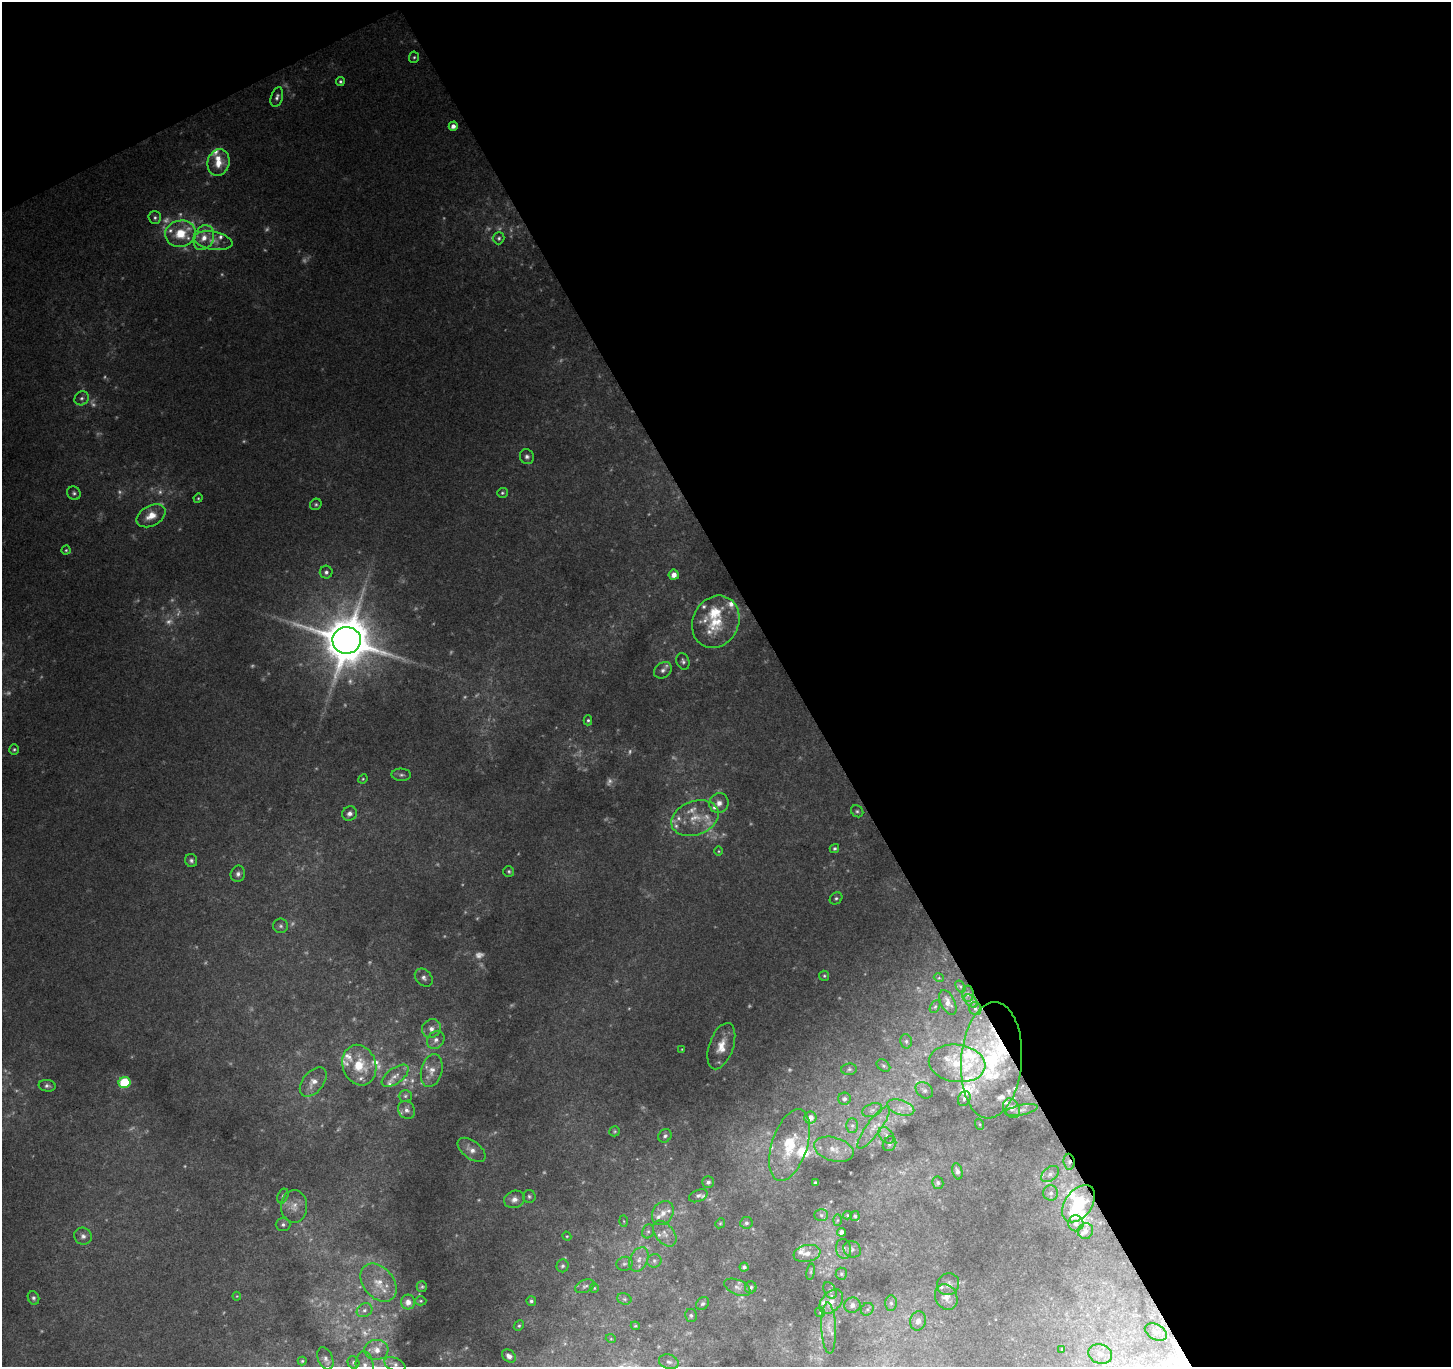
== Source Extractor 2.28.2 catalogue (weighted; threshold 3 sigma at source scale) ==
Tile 2 of 2 x 2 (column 2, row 1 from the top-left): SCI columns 1451-2899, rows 1433-2797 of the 2899 x 2849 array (HDU 1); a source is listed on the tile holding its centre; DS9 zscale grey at full resolution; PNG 1453 x 1369 px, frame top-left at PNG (2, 2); each listed source drawn as its Kron ellipse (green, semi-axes under 4 px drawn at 4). Shown black and unused: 48% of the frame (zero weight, under 2 of 3 exposures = <1% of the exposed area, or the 3 px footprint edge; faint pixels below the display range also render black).
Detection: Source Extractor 2.28.2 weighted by HDU 2 'WHT'; one run over the whole footprint, this tile lists its part. Background 0.162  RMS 0.023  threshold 0.105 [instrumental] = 3 sigma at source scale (4.5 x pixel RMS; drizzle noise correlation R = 1.50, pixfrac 1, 0.0396/0.0396 arcsec/px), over >= 5 px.
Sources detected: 285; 80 too faint to see at this stretch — neither listed nor drawn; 44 inside a brighter listed object's ellipse — not listed separately; the other 161 listed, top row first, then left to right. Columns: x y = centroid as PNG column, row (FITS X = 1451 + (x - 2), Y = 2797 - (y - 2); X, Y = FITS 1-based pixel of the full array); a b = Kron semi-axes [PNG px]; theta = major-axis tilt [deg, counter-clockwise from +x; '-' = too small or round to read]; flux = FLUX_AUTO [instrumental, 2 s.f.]
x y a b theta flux
414 57 5 5 - 4.2
340 81 4 4 - 4.2
277 97 10 6 73 8.8
453 126 4 4 - 13
218 162 13 11 75 38
155 218 6 6 - 6.2
180 234 15 13 13 63
204 238 13 10 64 32
499 238 6 5 - 5.2
213 241 20 9 -10 29
82 398 7 6 - 7.6
527 457 8 7 - 8.4
74 493 7 6 - 6.2
502 493 5 4 - 4
198 498 5 4 - 2.9
316 504 6 5 - 4.5
151 516 15 10 28 37
66 550 4 4 - 3.4
326 572 6 6 - 7.3
674 575 5 5 - 19
716 622 27 23 62 93
347 640 14 13 - 15000
683 661 8 6 -70 7
663 670 9 7 39 11
588 720 5 4 - 4.3
14 749 5 4 - 4.4
401 775 10 6 -2 7.2
363 779 5 4 - 2.9
719 803 10 9 - 19
857 811 6 5 - 4.8
350 814 7 6 - 11
695 818 24 17 20 65
834 848 5 4 - 4.9
719 851 5 3 - 2.5
191 861 6 6 - 7
509 871 5 5 - 4.6
238 874 8 7 - 10
836 898 7 5 39 5.1
281 926 7 7 - 6.8
824 976 5 5 - 3.7
424 978 10 7 -48 11
939 978 5 3 - 2.2
960 986 6 4 -58 3.4
968 994 8 6 89 8.2
971 1001 8 5 -44 7
948 1002 13 7 -64 18
935 1007 7 4 62 4.1
975 1009 7 6 - 6
431 1029 10 9 - 19
436 1040 10 8 51 14
906 1041 7 5 -76 5.6
721 1046 24 12 71 43
682 1049 3 3 - 2
991 1060 58 30 86 280
957 1063 28 18 -7 76
359 1065 21 16 -72 78
883 1066 7 5 -38 4.9
849 1069 8 5 4 5.1
432 1071 17 10 77 26
395 1076 16 7 36 19
313 1082 17 10 50 27
125 1083 6 5 - 160
47 1086 8 6 -7 7
924 1090 9 7 -38 8.5
405 1096 6 5 - 5.6
964 1098 8 6 69 7.2
844 1099 6 6 - 7.3
901 1107 14 7 -16 20
1012 1108 10 7 -59 13
407 1110 9 8 - 13
872 1110 10 6 20 9.2
1021 1110 16 5 12 10
810 1118 6 6 - 20
979 1124 5 3 - 2.7
852 1125 7 6 - 6.6
874 1127 26 7 54 28
615 1131 5 5 - 3.6
886 1135 9 6 -50 10
665 1136 7 6 - 7.3
890 1144 8 6 59 6.7
790 1145 37 17 72 110
834 1149 20 11 -16 33
471 1150 16 9 -37 19
1069 1162 8 5 -85 9
957 1171 8 5 -77 8.4
1050 1174 10 6 40 10
708 1182 6 6 - 7.2
815 1183 4 3 - 3.7
938 1183 6 5 - 5.2
1051 1193 8 7 - 9.2
283 1196 8 5 68 6.1
529 1196 6 6 - 5.3
698 1196 10 6 23 7.1
514 1199 10 8 19 15
1079 1204 21 13 53 120
294 1206 16 13 -88 29
663 1213 13 10 56 22
821 1215 7 6 - 5.9
847 1215 4 4 - 3
855 1216 5 4 - 3.9
837 1220 6 4 88 3.3
624 1221 5 3 - 2.7
720 1223 5 4 - 3.1
746 1223 6 6 - 6.3
1076 1223 8 7 - 14
283 1224 7 6 - 6.9
648 1231 7 5 68 6.2
1086 1231 8 7 - 13
841 1232 4 4 - 9.9
665 1234 15 9 -51 20
83 1236 9 8 - 11
567 1236 5 4 - 2.6
843 1249 10 7 -81 9.7
852 1249 9 8 - 8
807 1253 13 8 11 19
639 1259 13 9 65 19
654 1261 7 6 - 7.6
624 1264 8 7 - 7.6
562 1266 6 6 - 5.9
744 1267 4 4 - 6
811 1272 8 4 82 4
841 1274 6 5 - 4.7
379 1283 21 15 -50 49
948 1284 11 10 - 11
585 1286 10 6 23 8.5
422 1287 5 5 - 3.9
737 1287 14 7 -24 13
751 1287 6 5 - 5.9
594 1288 5 4 - 3
830 1291 9 5 -63 6.5
237 1296 4 4 - 2.4
946 1297 13 11 -62 21
33 1298 7 5 -67 6.3
624 1299 7 5 -21 5.6
421 1301 6 4 0 3.4
531 1301 5 4 - 5.4
408 1302 7 7 - 18
831 1302 14 9 48 25
891 1303 7 5 -89 6.7
703 1304 7 5 43 5.7
852 1305 8 7 - 13
867 1309 7 6 - 6.1
364 1310 8 6 30 8.8
820 1312 5 5 - 3
691 1315 6 6 - 5.2
918 1321 9 8 - 15
519 1326 6 4 48 4
635 1326 4 4 - 2.7
829 1328 25 7 -88 25
1156 1332 12 7 -28 11
611 1339 5 3 - 2
1062 1349 4 3 - 1.8
376 1350 12 10 5 25
1100 1354 12 9 -18 20
509 1356 7 5 -38 11
325 1358 11 7 -67 10
302 1361 4 4 - 3
353 1362 6 5 - 5.5
669 1362 10 7 -17 9.6
395 1364 11 6 -24 8.9
365 1366 15 9 -83 21
Overlapping masked pixels (flux is a lower limit): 3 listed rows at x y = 991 1060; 1069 1162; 1079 1204
Isophote crosses this tile's border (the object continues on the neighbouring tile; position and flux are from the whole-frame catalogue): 2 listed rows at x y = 395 1364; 365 1366